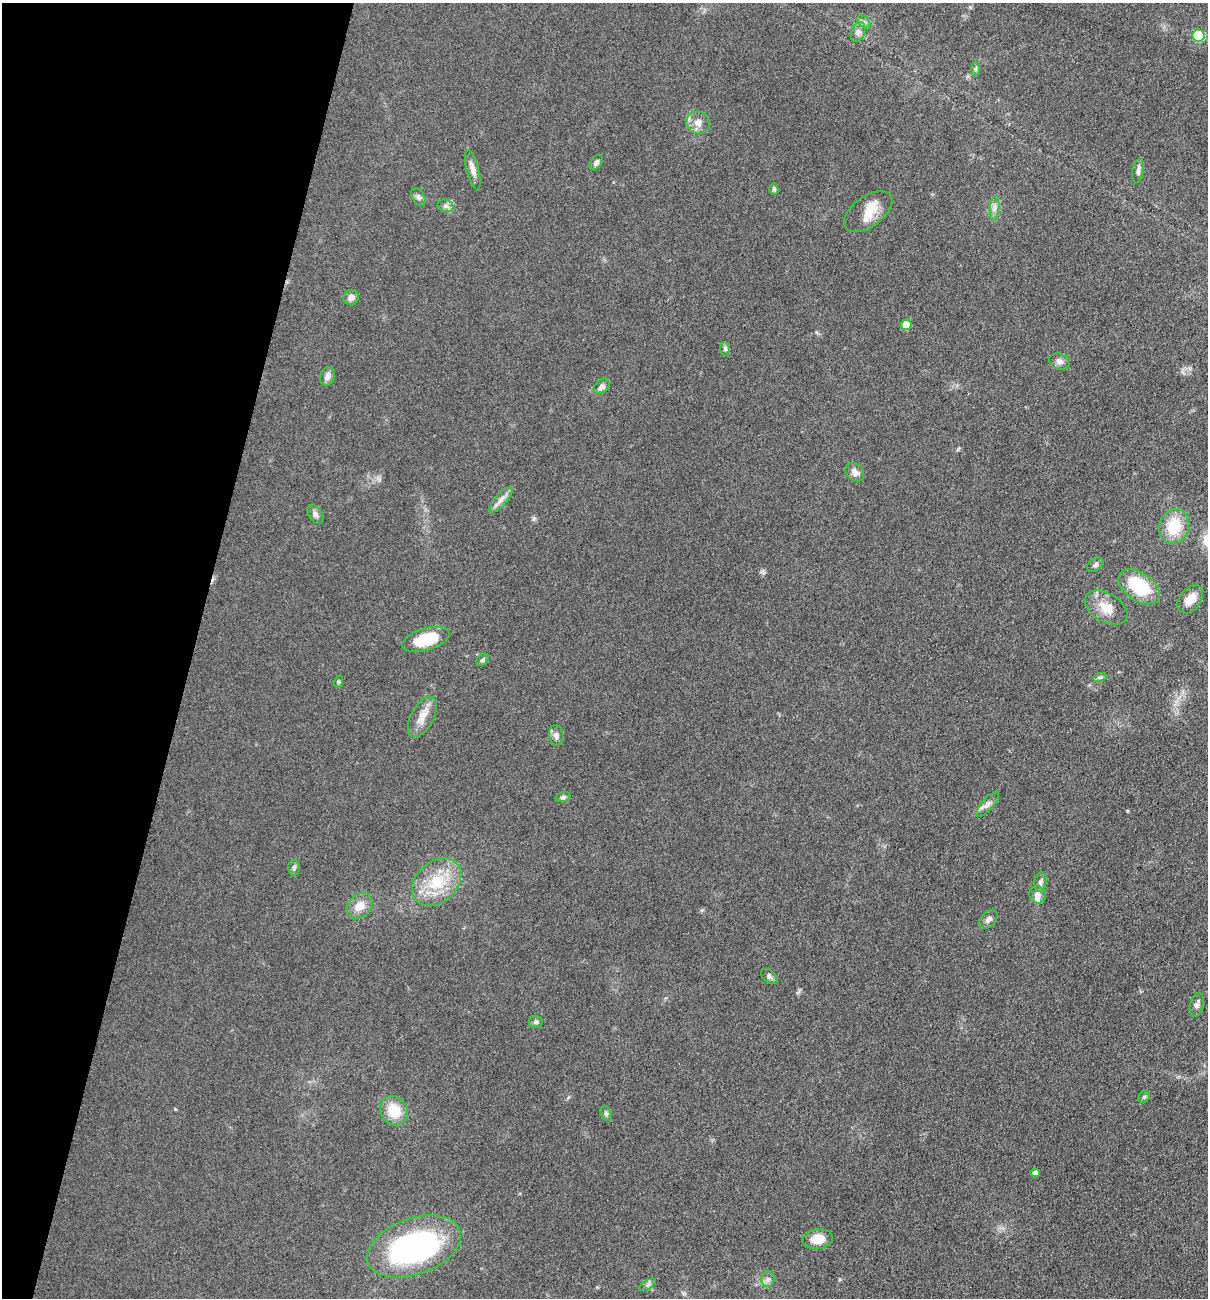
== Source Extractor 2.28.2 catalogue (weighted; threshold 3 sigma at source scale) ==
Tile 9 of 4 x 4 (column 1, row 3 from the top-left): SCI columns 181-1386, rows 1298-2593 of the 5254 x 5200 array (HDU 1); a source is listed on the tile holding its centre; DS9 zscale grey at full resolution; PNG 1210 x 1300 px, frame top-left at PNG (2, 3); each listed source drawn as its Kron ellipse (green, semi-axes under 4 px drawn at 4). Shown black and unused: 16% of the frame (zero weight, under 3 of 5 exposures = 3% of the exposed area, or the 3 px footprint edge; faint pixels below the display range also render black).
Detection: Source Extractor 2.28.2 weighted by HDU 2 'WHT'; one run over the whole footprint, this tile lists its part. Background 0.119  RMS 0.008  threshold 0.0358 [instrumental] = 3 sigma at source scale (4.5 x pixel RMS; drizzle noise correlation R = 1.50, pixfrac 1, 0.05/0.05 arcsec/px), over >= 5 px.
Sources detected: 55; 3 inside a brighter listed object's ellipse — not listed separately; the other 52 listed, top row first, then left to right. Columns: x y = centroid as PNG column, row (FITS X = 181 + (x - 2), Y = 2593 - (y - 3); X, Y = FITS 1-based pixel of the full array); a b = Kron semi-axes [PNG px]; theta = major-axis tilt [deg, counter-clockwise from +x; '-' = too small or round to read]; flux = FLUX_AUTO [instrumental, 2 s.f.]
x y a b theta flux
864 22 8 5 -45 2.3
858 32 10 6 68 3.6
1198 36 6 6 - 57
975 69 7 4 89 1.3
698 123 12 11 - 6.4
596 162 8 5 56 2.5
473 170 20 6 -76 5.4
1138 171 12 5 81 2.8
774 189 6 4 -88 1.5
418 197 10 6 -59 2.3
445 206 8 6 -19 2.7
994 208 12 4 85 3.5
868 211 28 15 36 16
351 297 8 7 - 4.4
906 325 5 5 - 13
725 349 7 5 88 1.7
1059 361 10 8 -15 3.8
327 376 9 7 66 4.1
602 386 9 6 44 3.3
855 472 10 8 -44 4.7
501 500 16 6 48 4.8
316 515 10 6 -57 2.9
1174 526 18 14 71 27
1095 565 9 6 32 2.1
1139 587 23 14 -35 47
1190 599 16 10 53 11
1106 608 23 14 -31 14
426 639 24 11 17 29
482 660 7 5 41 1.6
1100 677 6 4 17 1.4
338 682 6 4 72 1
422 717 22 11 62 10
556 735 10 7 -84 3.2
563 797 7 4 15 1.8
988 804 16 6 48 3.9
294 868 8 6 87 2.2
437 882 27 20 42 32
1040 882 10 6 78 2.7
1037 895 9 8 - 4.5
360 906 14 11 44 10
988 919 11 7 44 3.4
769 977 9 6 -40 2.2
1197 1005 12 6 76 3.2
536 1022 7 6 - 2
1144 1097 6 5 - 1.5
394 1111 15 13 -55 20
606 1113 7 5 -63 1.7
1035 1173 5 4 - 3.9
818 1239 15 10 7 12
414 1246 49 28 19 170
768 1279 8 6 88 2.7
647 1285 9 4 31 2.2
Isophote crosses this tile's border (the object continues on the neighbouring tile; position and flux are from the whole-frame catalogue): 1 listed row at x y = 414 1246